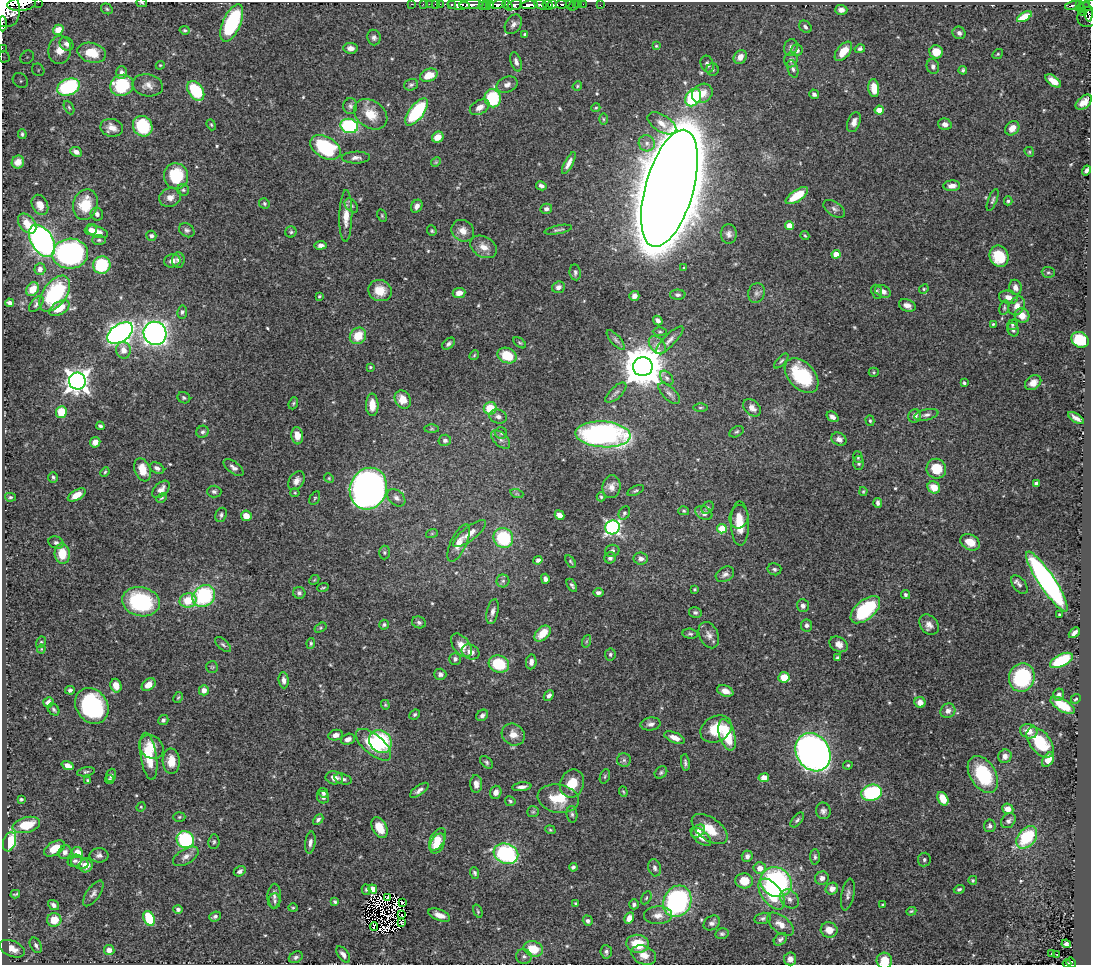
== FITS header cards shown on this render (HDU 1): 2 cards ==
NAXIS1  =                 1089
NAXIS2  =                  963

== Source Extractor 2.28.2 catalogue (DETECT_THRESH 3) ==
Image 1089 x 963 px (HDU 1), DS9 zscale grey, 1 PNG px = 1 image px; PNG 1093 x 967 px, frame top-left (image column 1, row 963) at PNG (2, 2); each listed source drawn as its Kron ellipse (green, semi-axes under 4 px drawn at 4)
Background 0.592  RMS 0.015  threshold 0.0447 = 3 sigma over >= 5 px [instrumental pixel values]
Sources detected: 559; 7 with non-positive FLUX_AUTO (blend fragments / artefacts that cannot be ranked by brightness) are neither listed nor drawn; of the other 552, the 500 brightest by FLUX_AUTO listed and drawn (52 fainter detections omitted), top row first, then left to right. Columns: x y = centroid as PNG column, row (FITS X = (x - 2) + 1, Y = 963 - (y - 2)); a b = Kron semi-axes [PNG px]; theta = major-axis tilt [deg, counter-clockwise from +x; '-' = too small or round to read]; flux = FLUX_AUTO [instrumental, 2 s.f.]
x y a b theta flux
38 2 2 2 - 37
142 3 5 4 - 1.5
21 4 14 7 6 1500
411 4 2 2 - 10
423 4 2 2 - 3.9
429 4 2 2 - 13
436 4 3 3 - 36
440 4 2 2 - 13
490 4 3 3 - 65
498 4 8 4 11 410
553 4 4 3 - 220
561 4 6 3 1 90
569 4 3 3 - 100
579 4 3 3 - 42
583 4 2 2 - 7
452 5 3 3 - 79
459 5 11 4 -4 760
471 5 12 3 3 770
486 5 5 3 - 110
507 5 6 3 -53 260
515 5 7 5 15 300
529 5 8 4 4 630
540 5 7 3 -25 350
548 5 5 4 - 240
600 5 2 2 - 5.2
1073 5 8 3 14 100
1079 5 3 3 - 31
482 6 3 3 - 49
573 6 6 2 45 12
1088 6 13 5 15 210
1081 8 3 3 - 45
107 9 6 5 - 1.7
6 10 17 14 -87 3900
841 10 6 5 - 5.3
1088 11 10 4 -79 81
1083 13 3 3 - 31
1024 17 8 4 31 8.7
1088 17 11 10 - 230
232 23 20 9 67 89
2 24 7 3 -90 160
513 24 10 7 57 4.5
805 27 7 5 -47 2.7
58 30 5 4 - 8.6
185 30 5 4 - 1.6
959 33 7 6 - 3.4
525 34 4 3 - 1.6
374 37 8 6 -82 3.2
67 44 7 6 - 4.7
656 46 4 3 - 1.1
791 47 8 6 73 3.5
2 48 2 2 - 6.6
351 48 7 5 -6 5.3
860 49 5 4 - 2.3
60 50 14 11 83 17
797 50 6 5 - 3.5
843 51 11 6 51 16
936 52 6 6 - 15
92 53 14 9 -15 24
998 54 6 4 37 1.3
4 57 5 5 - 2.3
27 57 7 6 - 3.4
740 57 7 6 - 8
791 60 7 6 - 3.3
516 62 10 5 -72 4
707 64 9 6 -71 3.7
160 65 4 4 - 1.1
933 66 7 6 - 3.1
793 69 9 5 -72 2.9
38 70 7 5 -50 2.4
712 70 6 6 - 2.3
963 70 4 4 - 1.9
122 72 6 5 - 3.4
429 75 9 6 20 16
20 81 8 6 -40 3.6
1053 81 9 5 -36 12
507 84 11 7 23 5
122 85 12 10 22 65
148 85 15 11 -11 7.6
411 85 7 5 17 2.4
577 86 5 4 - 1.3
68 87 12 8 22 97
874 88 9 5 -83 15
196 91 11 7 -56 62
702 93 11 9 36 12
814 94 5 4 - 3.1
493 98 9 8 - 53
693 98 9 7 55 84
1084 102 9 5 41 7.3
350 106 8 7 - 2.8
69 107 7 4 -63 1.7
480 107 10 6 29 7.5
596 108 5 4 - 1.1
879 110 4 4 - 13
417 112 16 7 52 81
371 114 18 13 -36 19
603 119 6 4 -89 1.3
854 122 10 6 68 6.4
662 123 16 8 -32 8.7
945 124 7 6 - 5
211 125 6 4 -68 1.4
143 126 10 9 - 65
349 126 9 7 -15 97
112 128 11 9 -13 9.2
1012 128 8 6 48 8.8
22 134 5 3 - 1.8
438 137 6 5 - 10
647 143 8 8 - 5
325 147 17 10 -30 79
76 152 6 4 -25 4.8
1029 152 5 4 - 1.3
356 158 14 6 1 4.7
18 162 6 6 - 10
436 162 5 4 - 1.1
569 163 12 4 63 5.6
1086 170 5 3 - 3
176 176 13 12 - 46
541 186 5 4 - 3.4
952 186 8 5 4 7
669 188 60 24 74 12000
183 190 6 6 - 1.9
797 196 13 5 34 27
170 197 11 9 23 7
993 200 12 4 69 2.3
1008 201 4 4 - 1.6
264 203 6 5 - 1.6
40 205 11 7 -64 10
85 205 15 12 74 28
351 206 8 5 -49 2.5
417 206 7 5 62 4.6
546 209 6 5 - 3.5
834 209 12 6 -33 3.7
97 214 7 6 - 3.8
346 216 26 6 89 13
382 216 6 4 -64 1.4
27 224 11 7 -51 13
789 226 4 4 - 15
91 230 6 5 - 3.4
187 230 8 6 -36 2.9
558 230 14 3 11 2.4
432 231 5 4 - 1.4
463 231 12 10 -34 8.9
97 232 11 5 -19 8.6
291 232 5 5 - 1.7
729 234 10 8 -85 4.3
151 236 5 5 - 2.8
805 236 4 3 - 1.3
99 240 7 5 0 1.7
42 241 18 11 -58 300
321 245 6 4 8 3.8
484 247 14 10 -30 10
70 254 18 15 4 220
836 254 4 4 - 15
999 256 11 9 -67 32
178 260 7 6 - 3.7
172 261 8 6 12 5.3
102 265 9 8 - 58
684 268 3 3 - 1.2
40 269 6 5 - 4.2
575 272 8 5 -82 2.5
1048 272 6 5 - 1.9
558 287 6 5 - 4
1015 287 7 6 - 4.9
33 289 7 6 - 13
924 289 5 4 - 1.3
380 291 12 10 -18 16
883 291 8 6 -28 5.6
877 292 7 5 -68 2.2
459 293 6 5 - 8.3
756 293 10 8 74 3.6
55 294 20 11 54 88
678 295 8 5 0 2.5
319 296 3 2 - 1.1
634 296 5 5 - 4.1
1008 297 9 6 -11 6.7
9 303 4 4 - 3
36 304 9 5 49 2.5
907 305 9 6 -21 5.8
1017 306 10 7 62 7.5
59 308 11 6 30 19
1004 308 7 4 73 1.8
182 312 6 5 - 2.1
1022 315 7 7 - 10
658 320 5 4 - 3.6
993 324 4 3 - 1.4
1012 325 5 5 - 1.7
1013 329 7 5 -68 3.2
660 332 7 3 -1 1.3
120 333 14 9 34 450
155 333 12 11 - 530
358 336 9 7 49 21
616 340 12 5 -49 2.9
670 340 18 6 45 5.6
1080 340 9 7 -29 54
520 343 7 3 -35 1.5
449 344 7 4 41 2.7
657 345 10 7 -49 5.1
123 350 8 7 - 9.4
474 355 5 4 - 1.2
507 355 9 7 -24 30
781 361 9 3 48 1.7
370 367 3 3 - 1.3
643 367 9 9 - 4000
874 372 5 4 - 1.3
802 376 20 13 -47 60
667 378 8 5 -51 2.8
77 381 8 8 - 830
964 383 4 3 - 1.7
1033 383 9 6 37 6.8
616 393 13 5 44 3.2
669 393 14 6 -44 4.6
184 398 6 5 - 2
403 400 9 7 -60 12
293 403 6 4 69 1.5
372 405 11 6 -88 13
700 407 7 3 0 1.4
490 408 6 6 - 27
752 408 10 7 -44 7
61 412 6 5 - 26
926 415 12 5 12 3.8
915 416 7 6 - 5.3
498 417 9 7 -17 4.6
832 417 6 4 -36 4.2
1076 418 9 4 -32 4.8
870 421 5 4 - 1.6
100 426 4 3 - 2.1
432 429 7 4 0 1.8
203 432 6 5 - 2.4
736 432 8 5 28 2
501 433 6 6 - 2.2
603 434 27 13 -4 300
297 436 8 6 -84 11
501 439 11 6 -44 4.5
839 439 8 6 -27 4.8
445 440 6 5 - 3.4
95 442 5 5 - 6
858 457 6 4 -75 1.5
859 463 6 5 - 2.5
233 467 11 6 -36 4.1
157 468 8 5 -26 3.7
936 469 10 9 - 27
143 470 12 7 -69 18
105 472 5 4 - 1.3
53 477 5 5 - 1.9
329 478 5 4 - 1.2
296 481 10 7 55 5.7
1037 484 4 4 - 9.7
611 487 11 9 84 7.5
934 487 6 6 - 16
161 489 10 6 43 6.1
368 489 21 18 69 780
636 491 9 4 27 1.9
863 491 4 3 - 1.1
214 492 7 6 - 2.4
295 493 4 4 - 1.1
517 494 6 4 -18 1.6
77 495 10 5 29 9.7
10 497 5 4 - 1.6
601 497 4 3 - 1.5
162 498 5 3 - 1.3
315 498 7 4 60 1.4
396 498 10 7 -43 4.5
878 503 5 3 - 2.7
708 508 7 5 43 1.9
684 511 5 4 - 1.4
624 513 7 5 61 2.1
704 513 9 6 -28 5.2
221 515 7 5 69 2.6
559 515 5 4 - 6.3
246 516 5 5 - 11
739 517 12 9 79 10
740 523 22 9 -89 21
612 527 7 7 - 250
722 529 5 4 - 39
432 533 6 4 19 1.1
470 533 20 7 38 10
503 538 10 9 - 61
970 542 10 7 -28 13
56 543 7 6 - 3.2
459 543 20 8 65 12
612 551 7 6 - 2.7
384 553 7 5 -89 2
62 554 10 7 -85 22
610 558 6 5 - 2.7
641 559 7 6 - 4.7
538 560 4 4 - 3.3
570 561 7 4 -57 1.6
774 569 7 6 - 2.4
725 574 10 7 29 4.2
545 579 5 4 - 3.8
314 580 5 4 - 1.1
503 581 6 6 - 2.6
1047 581 35 8 -56 330
572 585 7 3 -58 2
1019 585 10 6 -51 3.4
323 588 6 2 19 1.1
695 589 4 4 - 1.4
299 593 6 5 - 2.6
598 593 5 4 - 3
905 595 5 4 - 2.2
204 596 12 10 39 92
188 600 8 7 - 24
141 602 19 14 -11 99
803 606 6 6 - 4
865 610 18 9 41 84
493 612 13 6 77 4.6
695 613 6 5 - 2.7
1059 614 3 3 - 1.5
419 622 7 6 - 2.5
384 625 5 4 - 1.9
807 625 6 5 - 3.3
929 625 11 8 -50 6.6
320 628 6 4 32 1.5
1074 633 6 4 44 4.3
542 634 10 6 44 19
690 634 7 5 -7 2.1
709 635 14 9 -65 6.6
587 641 6 4 70 1.6
41 642 6 4 61 1.6
311 643 5 4 - 1.4
223 644 10 5 -41 2.4
839 644 10 7 -31 6.9
461 645 13 8 -52 12
41 649 4 4 - 1.1
471 652 9 7 -24 7.4
610 654 6 5 - 2.2
838 658 4 3 - 2
455 659 6 5 - 2.8
1061 660 12 6 26 61
531 662 7 5 82 6
499 664 10 8 -18 38
212 667 6 6 - 1.5
440 674 6 5 - 3.1
784 677 5 5 - 17
1022 677 14 12 73 79
284 680 8 5 -84 4.7
149 685 8 5 38 10
116 686 7 5 -74 8.6
70 690 5 4 - 2.3
204 690 5 5 - 5.6
725 691 8 5 -19 7
1059 695 6 5 - 3.1
549 696 6 4 48 3.6
178 697 6 4 61 1.4
1076 699 5 3 - 1.4
48 702 5 5 - 6.7
920 702 6 5 - 7
385 705 5 4 - 1.3
1063 705 13 6 -31 31
92 706 19 15 -56 110
54 709 7 5 -47 1.9
948 711 8 7 - 6
415 714 5 4 - 1.8
482 715 6 5 - 3
163 720 5 5 - 2.4
651 724 10 6 6 3.9
716 729 16 12 30 27
1029 731 9 7 -19 10
513 734 12 10 -34 9.5
336 735 7 5 13 5
727 735 16 7 -73 38
675 738 11 5 -23 9
348 739 7 5 18 5.3
380 741 12 10 -49 81
1040 742 18 10 -52 49
374 745 21 10 -40 38
151 747 13 11 -41 12
813 752 20 16 -58 650
149 756 24 8 -81 29
1005 756 7 6 - 5.1
624 760 7 6 - 2.6
1048 760 8 5 58 15
171 761 13 8 -87 15
486 762 8 5 -43 2.1
685 763 8 4 -83 2.4
68 765 6 4 -20 7.6
848 765 5 4 - 1.5
86 772 9 4 11 1.9
661 772 7 5 41 1.9
983 774 20 12 -58 57
111 775 6 5 - 2.2
605 776 7 4 72 1.5
334 778 9 6 -11 5.7
764 778 5 4 - 14
109 779 4 4 - 1.5
343 779 9 5 -17 3.4
88 780 4 4 - 1.5
572 783 14 12 70 19
476 784 9 6 -88 5.6
522 787 9 4 7 4.8
419 790 11 4 35 4.3
496 792 6 5 - 6.2
623 792 5 3 - 1.1
323 793 5 4 - 2.6
872 793 10 8 14 100
323 797 6 6 - 3.4
21 799 3 3 - 1.7
558 799 21 14 -10 28
943 799 7 5 -61 16
510 801 5 4 - 1.6
141 807 5 4 - 1.2
1008 809 6 5 - 8.7
823 811 8 7 - 3.4
533 812 6 5 - 1.7
572 814 8 5 -82 2.5
179 817 6 5 - 1.4
318 820 6 4 44 2.4
797 820 9 5 51 2.3
1008 821 8 6 48 4
26 825 14 7 15 22
990 826 6 6 - 2.7
379 828 11 7 -62 18
710 829 20 11 -36 23
550 830 5 4 - 1.4
698 831 8 5 41 5.2
701 837 12 6 -40 8.7
1027 837 12 8 50 60
437 839 12 7 59 19
185 840 9 8 - 91
9 842 10 6 70 42
214 842 7 5 83 1.8
310 843 11 5 82 4.1
437 843 11 6 63 9
54 848 11 6 30 14
65 852 7 6 - 4
78 852 6 5 - 12
506 854 12 10 -19 110
99 855 9 7 0 4
186 856 14 7 31 6.4
747 856 6 5 - 3.6
815 857 7 5 -89 2.1
924 860 7 6 - 2.4
75 861 7 6 - 2.7
80 863 9 6 -20 4.2
86 865 7 6 - 16
573 867 4 4 - 2
655 868 9 6 -74 3.4
760 868 6 6 - 10
240 871 6 5 - 3.4
475 873 6 4 -69 1.8
822 878 7 6 - 4.6
973 880 4 4 - 1.4
744 881 9 7 -5 17
776 882 16 14 -34 170
373 889 5 4 - 11
832 889 6 5 - 6.5
959 889 5 4 - 2.1
366 890 5 4 - 1.6
93 893 15 6 54 4.5
15 894 5 2 - 1.3
771 894 18 10 -54 41
848 895 16 6 79 4.4
274 896 12 6 86 4.5
388 897 3 2 - 2.2
646 898 7 4 60 1.6
789 899 10 8 -46 5.5
275 901 7 5 -88 2.4
677 901 16 13 64 170
335 902 4 4 - 1.7
402 902 3 2 - 1.1
576 904 3 3 - 2.4
634 904 5 4 - 2.6
883 904 4 3 - 1.1
53 905 6 4 -38 4.2
293 908 5 4 - 1.3
178 909 4 4 - 2.8
478 911 7 4 -70 1.4
911 911 5 4 - 1.2
401 915 3 2 - 2.1
439 915 11 5 -22 8.3
658 915 14 9 2 8
215 916 6 5 - 2.3
149 918 8 5 -67 43
629 918 6 4 61 7.2
763 918 8 5 12 2.3
54 920 7 7 - 16
588 921 5 4 - 2.5
402 922 4 2 - 1.5
712 923 9 6 35 4.3
780 924 15 8 -37 8.2
374 927 4 2 - 1.4
829 930 8 7 - 11
722 934 7 5 12 1.8
780 939 7 5 41 2.7
638 944 11 9 -5 26
1066 944 5 4 - 2.8
36 945 8 5 -62 3.1
12 949 13 7 -23 9.7
533 949 10 7 -17 26
109 950 5 5 - 7
606 952 7 6 - 2.7
343 954 9 5 -53 4.3
1051 954 3 2 - 2.8
644 955 13 9 -23 9.4
1057 955 2 2 - 1.1
524 956 8 7 - 3.2
296 957 7 5 27 2.5
790 959 6 6 - 6.1
884 961 8 8 - 19
1071 963 5 4 - 63
1067 964 4 2 - 41
At the frame edge (FLAGS 8, measured only in part): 11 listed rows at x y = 38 2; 142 3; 21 4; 1088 6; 6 10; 1088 17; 2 24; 2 48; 884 961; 1071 963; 1067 964
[52 fainter detections neither listed nor drawn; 7 non-positive-flux detections neither listed nor drawn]